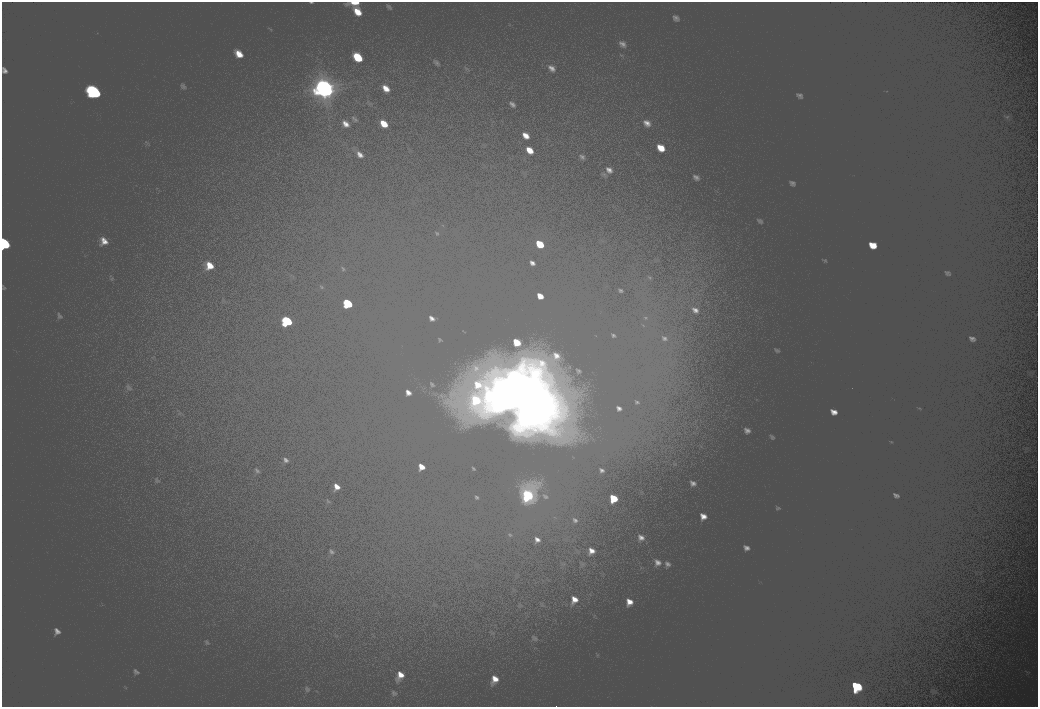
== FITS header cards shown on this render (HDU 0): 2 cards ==
NAXIS1  =                 2072
NAXIS2  =                 1410

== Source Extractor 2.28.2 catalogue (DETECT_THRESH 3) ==
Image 2072 x 1410 px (HDU 0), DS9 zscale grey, zoomed out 1/2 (1 PNG px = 2 x 2 image px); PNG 1040 x 709 px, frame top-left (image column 1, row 1410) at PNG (2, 2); no overlay
Background 100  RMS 30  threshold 90.6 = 3 sigma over >= 5 px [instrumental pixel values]
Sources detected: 14; all 14 listed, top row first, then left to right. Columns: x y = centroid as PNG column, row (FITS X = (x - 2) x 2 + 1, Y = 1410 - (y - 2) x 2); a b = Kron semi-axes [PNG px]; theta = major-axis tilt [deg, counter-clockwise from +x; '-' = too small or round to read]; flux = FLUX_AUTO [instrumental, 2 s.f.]
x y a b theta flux
355 2 6 2 2 5700
358 58 6 4 -45 14000
324 88 21 16 -43 130000
94 92 14 10 -50 56000
4 244 11 7 -54 29000
540 244 5 4 - 10000
347 303 10 6 -46 24000
287 321 11 7 -46 33000
499 391 17 16 - 150000
490 395 13 11 -46 63000
527 398 32 24 35 430000
527 495 11 9 -39 43000
614 498 5 4 - 11000
856 686 11 8 -26 33000
At the frame edge (FLAGS 8, measured only in part): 2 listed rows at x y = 355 2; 4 244